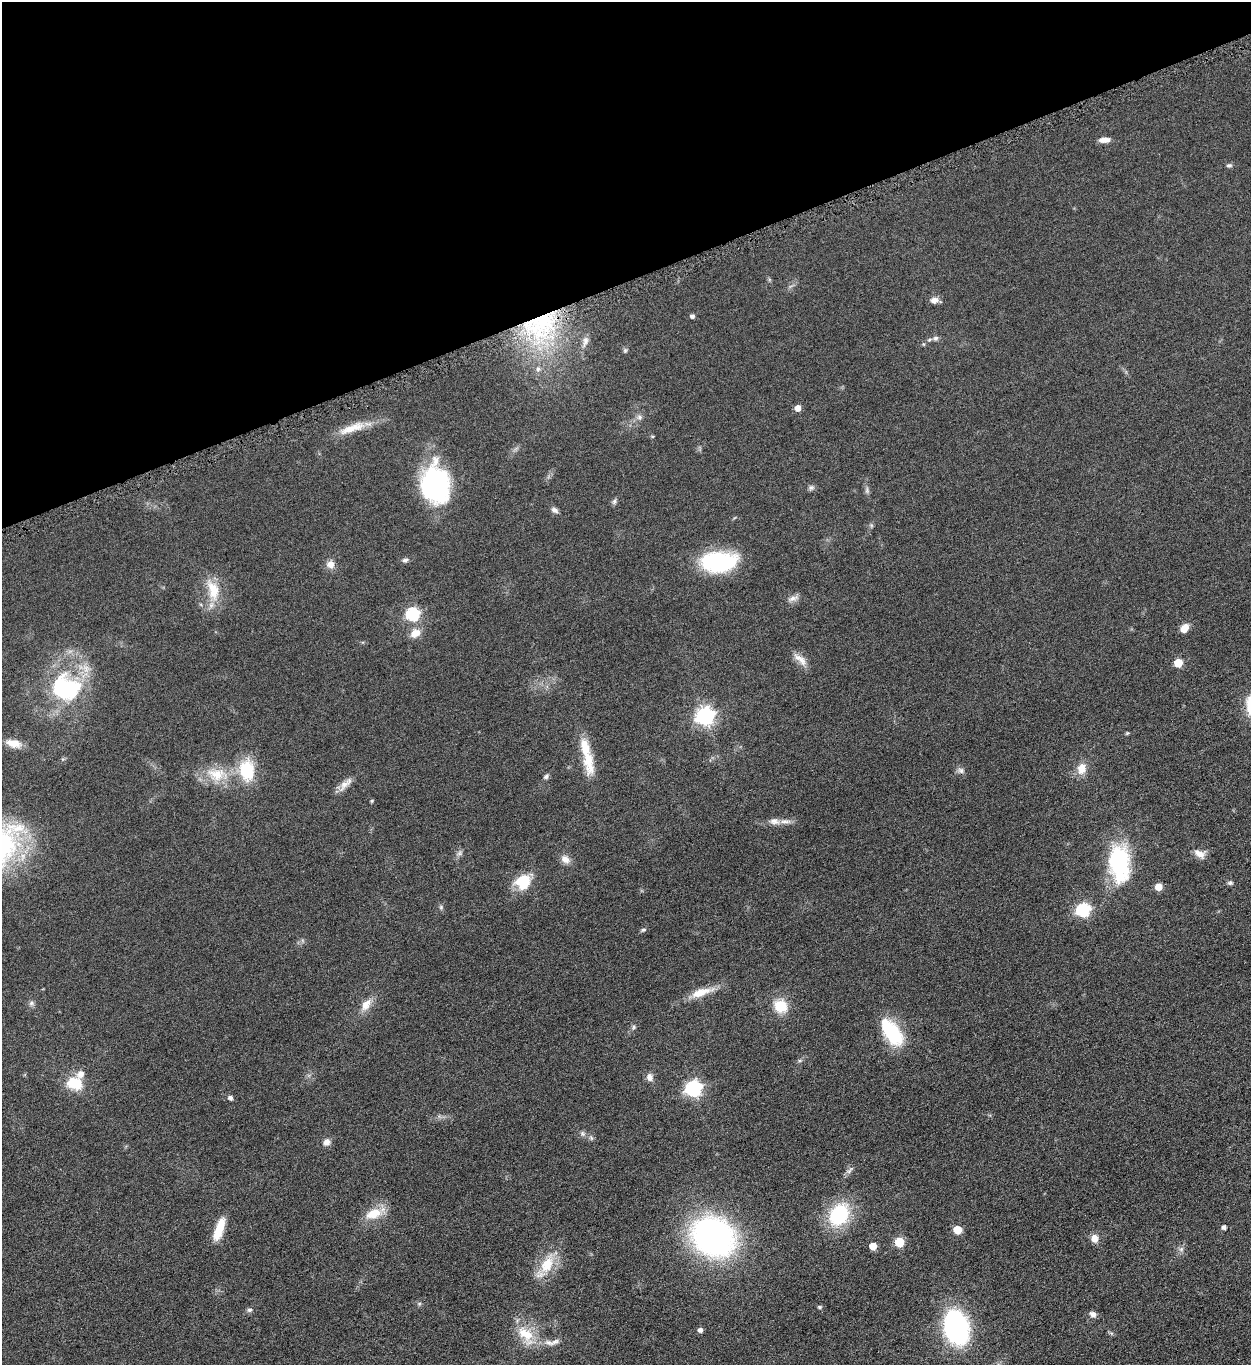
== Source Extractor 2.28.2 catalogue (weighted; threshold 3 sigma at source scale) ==
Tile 3 of 4 x 4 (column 3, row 1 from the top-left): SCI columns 2662-3910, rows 4096-5458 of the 5451 x 5466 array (HDU 1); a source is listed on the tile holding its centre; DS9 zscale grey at full resolution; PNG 1253 x 1367 px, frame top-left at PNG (2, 2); no overlay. Shown black and unused: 21% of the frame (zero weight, under 4 of 8 exposures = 1% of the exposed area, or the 3 px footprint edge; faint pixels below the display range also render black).
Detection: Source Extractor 2.28.2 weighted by HDU 2 'WHT'; one run over the whole footprint, this tile lists its part. Background 0.0847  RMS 0.0079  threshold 0.0324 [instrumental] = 3 sigma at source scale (4.09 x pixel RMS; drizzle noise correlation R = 1.36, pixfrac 0.8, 0.05/0.05 arcsec/px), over >= 5 px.
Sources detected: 91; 5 inside a brighter listed object's ellipse — not listed separately; the other 86 listed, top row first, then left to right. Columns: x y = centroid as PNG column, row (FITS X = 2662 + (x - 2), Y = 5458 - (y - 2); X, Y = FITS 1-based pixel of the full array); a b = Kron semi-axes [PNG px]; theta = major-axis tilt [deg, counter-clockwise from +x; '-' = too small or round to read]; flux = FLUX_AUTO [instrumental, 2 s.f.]
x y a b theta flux
1105 140 13 6 3 5.1
1229 165 8 5 1 1.4
934 300 11 8 6 3.7
692 316 4 4 - 2.2
541 327 53 45 80 120
936 338 6 6 - 1.9
929 340 6 4 19 1.3
585 341 17 7 74 4.5
625 351 6 5 - 1.2
798 408 5 5 - 7.1
640 417 8 6 1 2.3
352 428 41 10 19 15
652 436 5 3 - 0.7
435 485 39 28 -82 93
811 487 8 7 - 1.8
867 490 10 5 -89 1.8
614 502 8 5 73 1.7
555 510 10 6 -34 2.4
871 525 6 4 -72 0.98
405 560 7 6 - 2
719 562 33 18 2 75
330 564 10 9 - 5.1
213 590 32 15 -73 18
793 598 15 6 19 3.5
413 614 6 6 - 100
1184 628 10 7 51 6.8
415 633 15 11 33 6.9
800 659 23 8 -43 6.6
1178 663 5 5 - 22
65 688 30 25 -12 78
705 716 7 7 - 290
1127 733 6 4 44 0.79
13 743 19 9 -12 9
585 748 63 10 -77 23
1082 769 13 10 75 8.8
246 770 25 17 -85 29
961 770 9 7 -30 2.6
216 774 28 19 -6 22
546 776 7 5 42 1.8
345 784 24 8 45 6.2
372 801 5 4 - 0.76
774 821 14 8 -9 4.6
16 828 41 15 -9 30
459 853 7 6 - 2
1200 853 15 9 -24 6
565 859 13 10 -36 5.1
1119 863 46 24 -85 64
523 882 17 15 49 23
1230 883 7 6 - 1.5
1158 887 5 5 - 13
441 907 6 5 - 1.2
1083 910 7 6 - 100
643 930 7 5 18 1.3
701 992 32 10 18 13
31 1003 7 6 - 1.9
366 1005 17 10 59 7.8
780 1006 15 13 -35 17
634 1027 6 5 - 1.2
892 1033 29 17 -56 40
800 1060 6 4 19 1.1
650 1077 11 9 -69 3.6
74 1083 20 15 -17 19
693 1088 7 7 - 200
230 1097 5 4 - 2.4
582 1134 8 7 - 1.9
327 1142 8 7 - 4.1
850 1170 15 4 49 2.3
374 1213 23 12 24 15
839 1215 20 15 56 56
1224 1227 5 4 - 2.5
219 1229 27 9 71 15
957 1230 5 5 - 18
713 1237 37 31 -30 230
1094 1238 9 8 - 5.5
899 1242 6 5 - 32
873 1246 5 5 - 12
1181 1249 7 6 - 2.1
547 1264 29 16 64 21
419 1304 6 4 19 0.95
819 1307 6 5 - 1
249 1310 7 5 15 1.7
1093 1314 8 6 -35 3
956 1327 32 22 -75 120
700 1330 5 4 - 3.3
526 1335 31 17 -53 21
549 1342 15 7 -18 4.8
Overlapping masked pixels (flux is a lower limit): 1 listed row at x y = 541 327